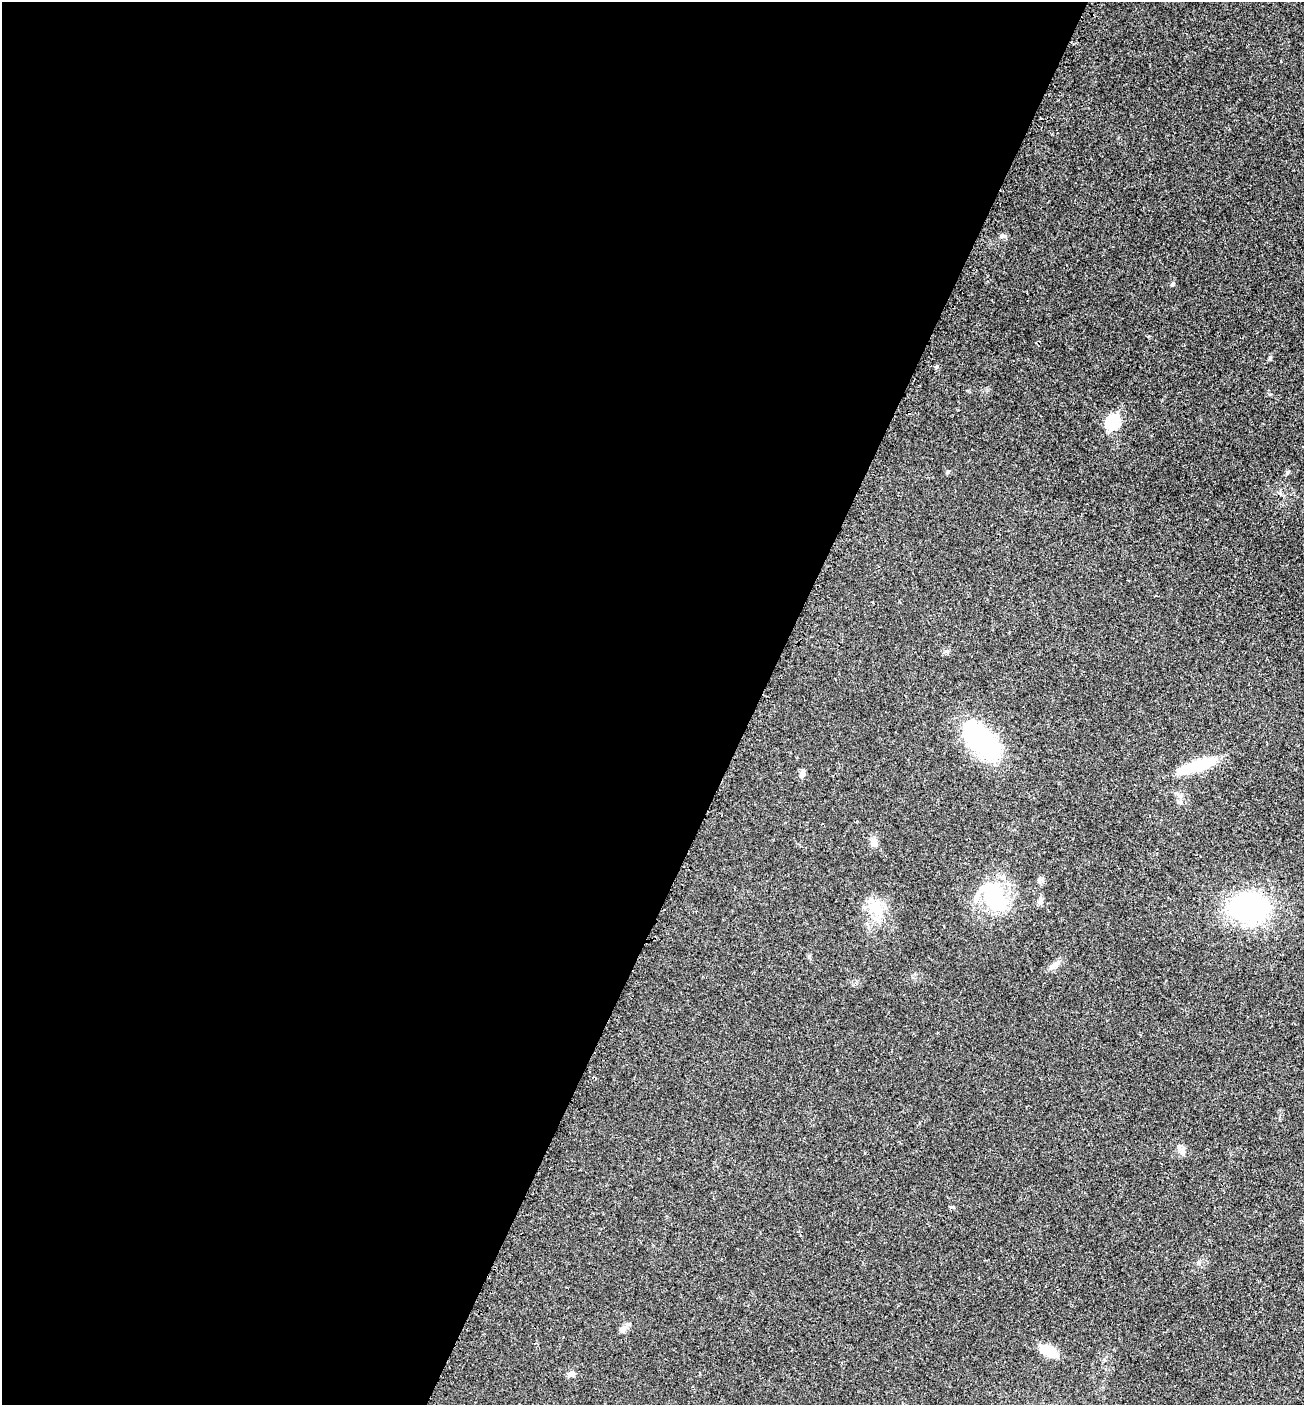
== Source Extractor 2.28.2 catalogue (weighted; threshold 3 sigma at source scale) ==
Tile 5 of 4 x 4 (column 1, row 2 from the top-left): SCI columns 238-1539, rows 2912-4314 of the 5815 x 5821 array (HDU 1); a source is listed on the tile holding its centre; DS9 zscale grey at full resolution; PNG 1306 x 1407 px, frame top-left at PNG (2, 2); no overlay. Shown black and unused: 58% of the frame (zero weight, under 3 of 4 exposures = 8% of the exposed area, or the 3 px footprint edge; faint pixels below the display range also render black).
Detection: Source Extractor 2.28.2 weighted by HDU 2 'WHT'; one run over the whole footprint, this tile lists its part. Background 0.0234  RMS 0.0035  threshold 0.0157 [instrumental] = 3 sigma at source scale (4.5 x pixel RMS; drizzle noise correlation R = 1.50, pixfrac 1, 0.05/0.05 arcsec/px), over >= 5 px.
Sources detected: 16; all 16 listed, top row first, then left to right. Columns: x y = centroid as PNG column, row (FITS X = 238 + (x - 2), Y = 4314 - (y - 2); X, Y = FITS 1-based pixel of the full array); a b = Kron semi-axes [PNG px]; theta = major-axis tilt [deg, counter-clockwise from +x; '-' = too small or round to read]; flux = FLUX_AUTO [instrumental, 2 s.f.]
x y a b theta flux
1003 236 9 6 0 0.84
1113 422 8 6 57 34
1287 473 6 4 71 0.46
981 740 55 24 -44 35
1197 766 44 10 17 15
802 774 11 6 62 1.1
874 842 13 8 -84 1.8
994 898 41 28 -55 22
1040 901 10 7 74 1.3
1249 908 36 26 1 57
877 909 22 11 -44 5.9
1054 965 10 6 29 1.4
1182 1150 10 7 -41 1.5
623 1329 10 8 53 1.5
1049 1351 22 11 -28 5.7
571 1374 8 7 - 1.3
Unlisted compact peaks at least as high as the median listed source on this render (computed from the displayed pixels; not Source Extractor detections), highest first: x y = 1172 285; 1270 357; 948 471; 952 1207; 947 651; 809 956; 1039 880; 1198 1263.